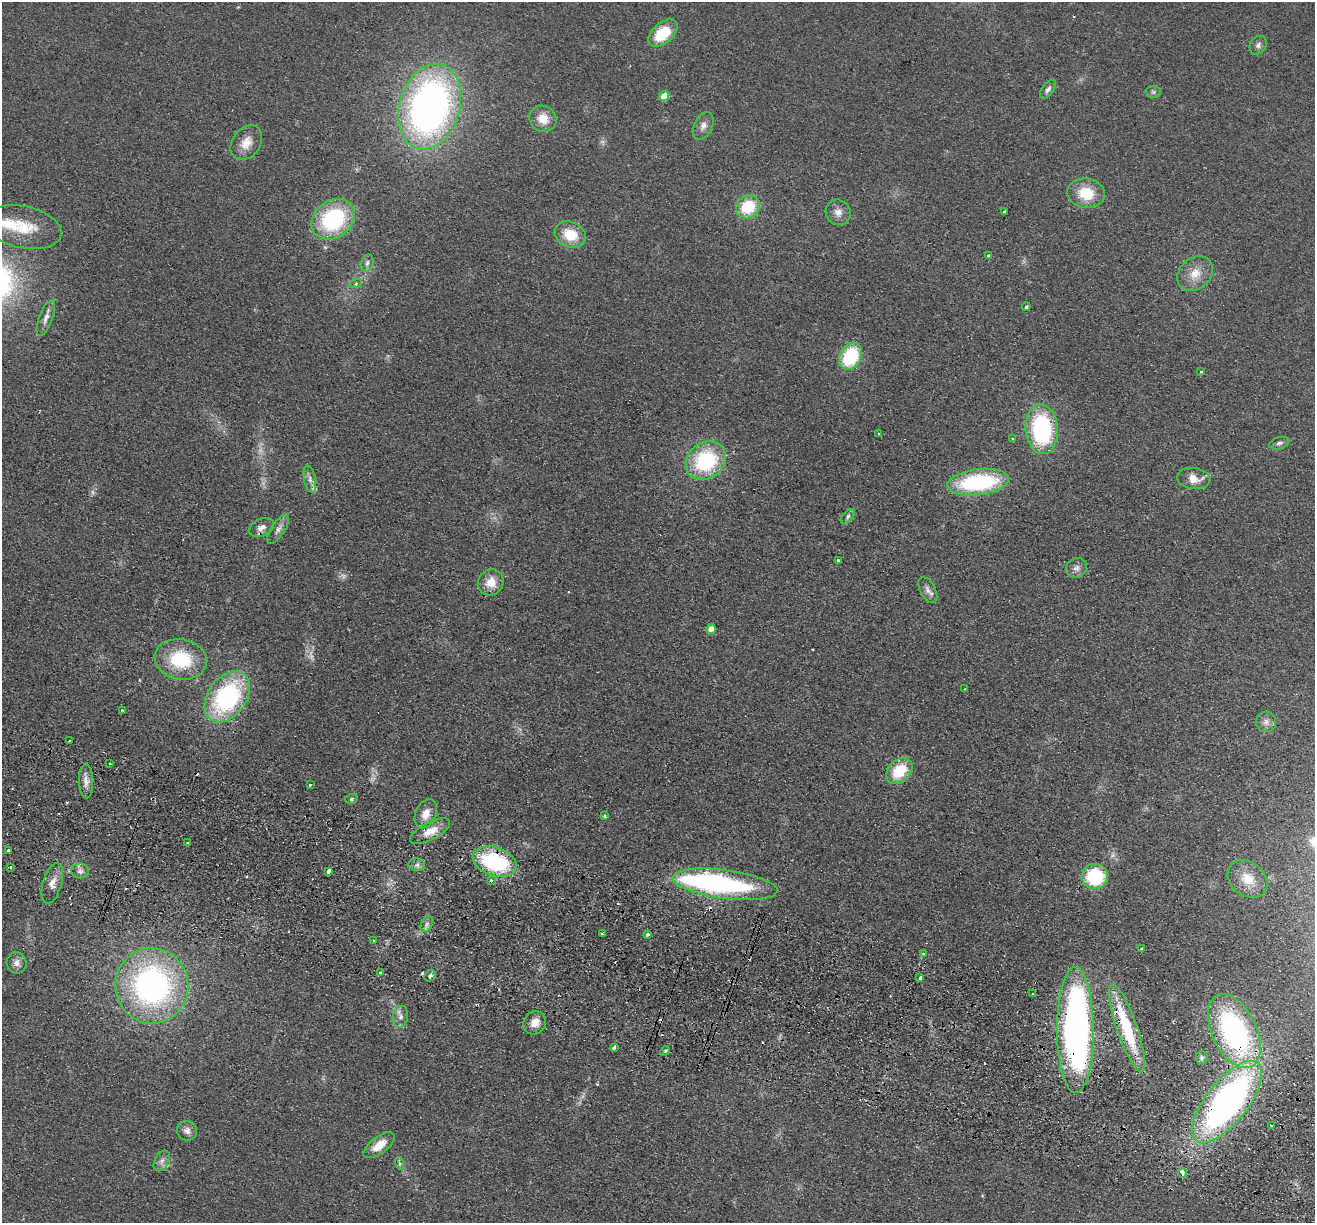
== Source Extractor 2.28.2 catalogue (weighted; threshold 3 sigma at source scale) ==
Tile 6 of 4 x 4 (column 2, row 2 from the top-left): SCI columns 1334-2646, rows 2630-3850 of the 5292 x 5384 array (HDU 1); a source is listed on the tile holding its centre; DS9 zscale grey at full resolution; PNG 1317 x 1225 px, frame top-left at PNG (2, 2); each listed source drawn as its Kron ellipse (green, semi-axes under 4 px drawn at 4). Shown black and unused: <1% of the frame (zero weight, under 2 of 3 exposures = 3% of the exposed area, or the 3 px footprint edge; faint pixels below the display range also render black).
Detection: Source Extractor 2.28.2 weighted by HDU 2 'WHT'; one run over the whole footprint, this tile lists its part. Background 0.0571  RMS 0.009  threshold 0.0403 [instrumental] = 3 sigma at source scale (4.5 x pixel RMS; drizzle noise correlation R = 1.50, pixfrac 1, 0.05/0.05 arcsec/px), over >= 5 px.
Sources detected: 119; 6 too faint to see at this stretch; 1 inside a brighter object's white glare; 14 cosmic-ray / hot-pixel residue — neither listed nor drawn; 5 inside a brighter listed object's ellipse — not listed separately; the other 93 listed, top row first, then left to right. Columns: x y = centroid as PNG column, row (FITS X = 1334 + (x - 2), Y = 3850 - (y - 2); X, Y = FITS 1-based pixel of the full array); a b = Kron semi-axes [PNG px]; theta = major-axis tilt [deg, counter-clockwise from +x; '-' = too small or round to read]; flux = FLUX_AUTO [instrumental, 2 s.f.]
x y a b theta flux
663 33 17 10 42 36
1258 45 10 7 56 3.2
1048 89 11 5 52 3.3
1153 92 7 6 - 2
664 96 5 5 - 19
430 107 44 30 74 440
543 119 14 13 - 14
703 126 15 9 65 5.9
246 143 19 14 54 12
1086 193 19 15 -8 26
748 207 12 11 - 36
838 212 13 12 - 6.9
1004 212 3 3 - 2.5
333 219 23 18 37 92
23 227 39 21 -12 35
570 235 16 12 -24 24
989 256 4 3 - 3.7
367 263 9 6 72 2.7
1195 274 19 15 41 15
356 283 6 4 21 1
1026 307 4 3 - 1.4
46 318 19 6 69 5.5
850 356 14 10 61 60
1201 372 3 3 - 1.6
1042 429 25 16 -85 110
878 433 3 3 - 1.4
1013 439 4 3 - 1.4
1279 443 10 6 15 2.9
706 461 21 18 38 77
1194 478 17 10 -6 12
310 479 13 5 -78 4.3
978 482 31 13 7 100
848 516 9 5 49 2.4
262 527 13 8 25 5.9
278 529 17 6 56 5.1
838 560 3 3 - 4.1
1076 568 11 9 31 4.4
491 582 13 12 - 14
928 590 14 7 -62 4.7
711 629 5 5 - 7
181 659 26 20 -10 50
965 689 3 3 - 2.2
227 697 28 19 54 130
122 710 3 2 - 0.98
1266 722 10 10 - 5.1
69 741 3 3 - 1.9
109 763 3 3 - 1.5
899 771 15 11 45 33
86 781 17 7 -88 6.3
310 785 3 3 - 2.3
351 799 6 5 - 1.6
426 814 15 10 66 10
605 816 4 3 - 2.2
430 831 22 9 28 13
187 843 3 2 - 0.79
9 850 3 3 - 4.6
495 862 22 14 -18 93
417 865 8 6 -9 3.4
11 867 3 3 - 2.2
80 871 9 7 0 3.8
328 871 4 3 - 7.3
1095 876 13 12 - 57
1248 879 22 16 -37 22
491 881 3 3 - 3.3
52 883 21 9 74 8.6
725 884 53 14 -8 130
427 924 8 5 61 2.9
602 934 3 3 - 1.3
648 934 3 3 - 2.2
374 940 3 3 - 1.8
1142 949 4 3 - 3.8
923 953 4 3 - 1.2
17 963 10 10 - 5.4
380 973 3 3 - 1.7
430 976 6 5 - 2.5
920 978 3 3 - 3.6
152 986 38 36 -85 250
1033 994 3 3 - 2.5
401 1017 11 7 80 4.6
535 1023 12 10 54 8.8
1127 1028 46 10 -71 59
1075 1030 63 18 -90 440
1234 1031 39 22 -64 170
614 1047 4 3 - 2.1
665 1051 5 4 - 1.3
1201 1058 6 6 - 2.2
1227 1102 50 21 52 370
1271 1126 3 2 - 1.2
187 1131 10 9 - 5.1
379 1145 18 8 37 14
162 1161 11 7 61 4.3
399 1163 6 4 -71 1.5
1182 1173 5 3 - 8.5
Overlapping masked pixels (flux is a lower limit): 6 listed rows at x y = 430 831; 495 862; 1127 1028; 1075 1030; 1234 1031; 1227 1102